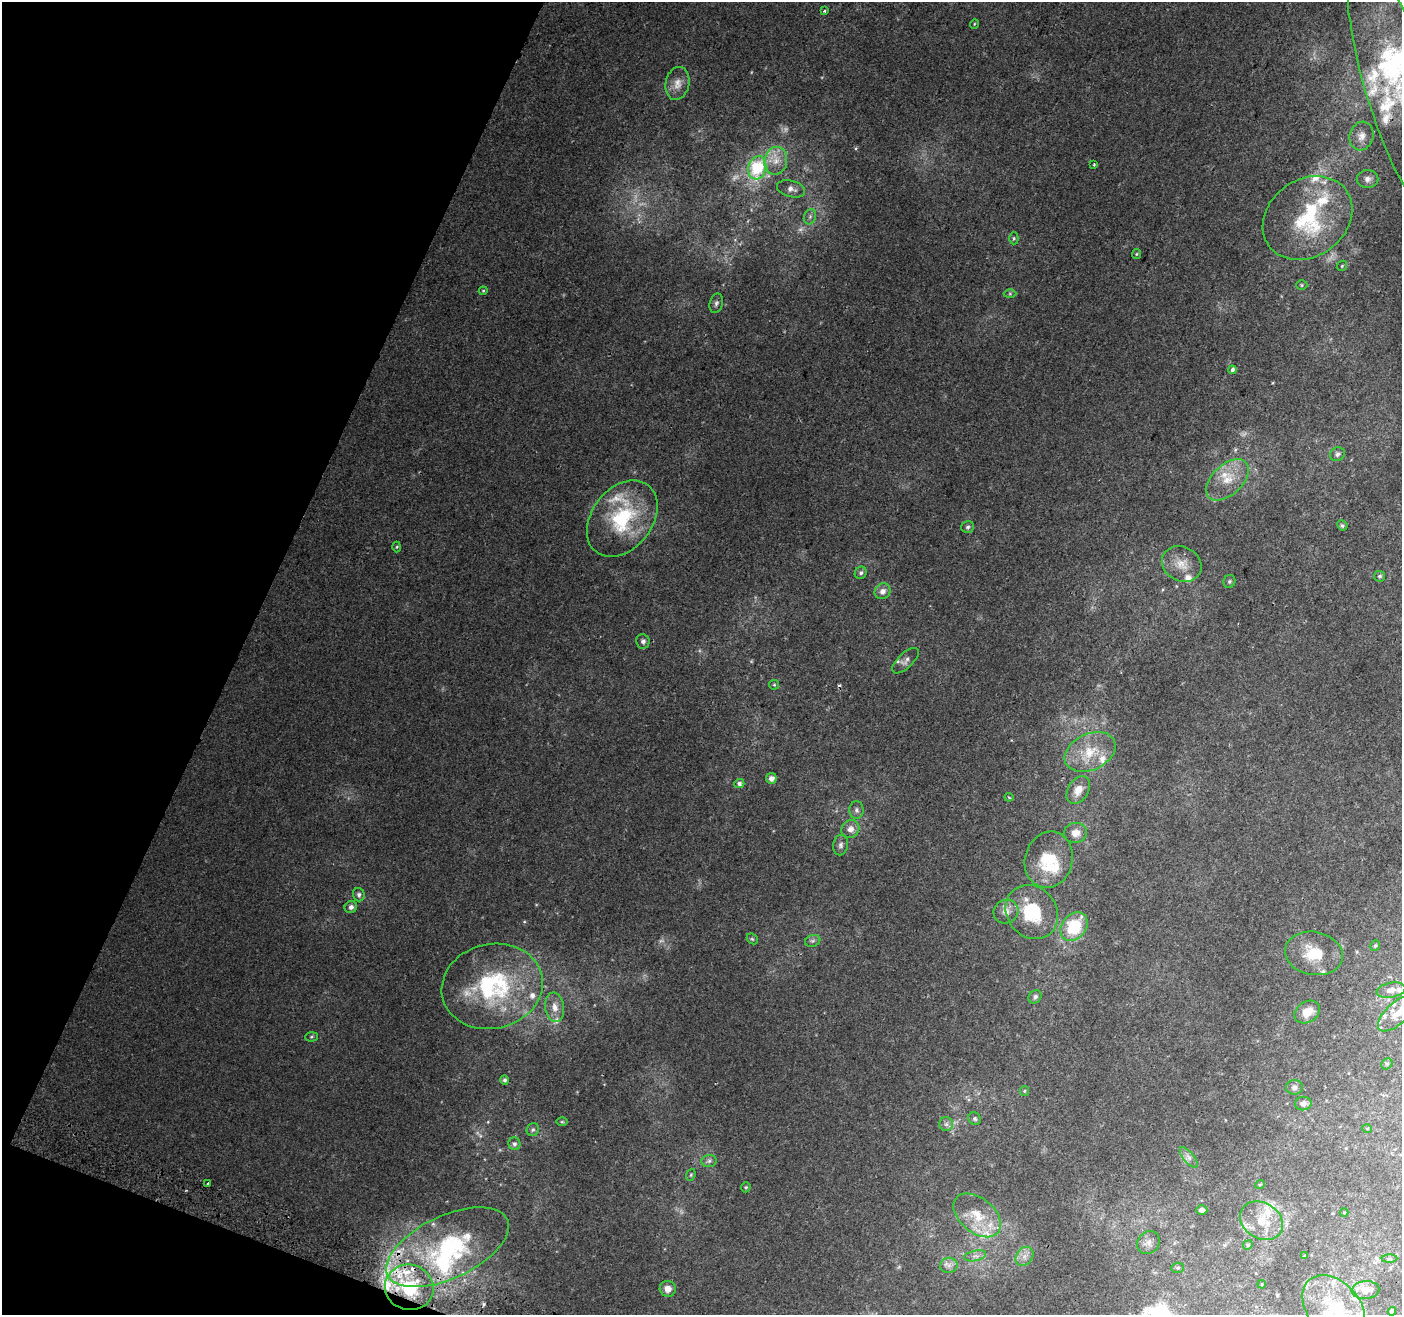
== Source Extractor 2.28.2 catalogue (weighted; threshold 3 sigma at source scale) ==
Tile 9 of 4 x 4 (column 1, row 3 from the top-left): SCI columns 26-1425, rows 1626-2938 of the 5644 x 5810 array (HDU 1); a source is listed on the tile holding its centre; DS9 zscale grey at full resolution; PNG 1404 x 1317 px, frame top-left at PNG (2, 2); each listed source drawn as its Kron ellipse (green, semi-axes under 4 px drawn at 4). Shown black and unused: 19% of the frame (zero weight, under 2 of 3 exposures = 2% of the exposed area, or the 3 px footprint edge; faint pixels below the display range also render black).
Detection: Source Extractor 2.28.2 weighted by HDU 2 'WHT'; one run over the whole footprint, this tile lists its part. Background 0.0104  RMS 0.004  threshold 0.0181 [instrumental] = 3 sigma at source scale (4.5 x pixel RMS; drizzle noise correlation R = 1.50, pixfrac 1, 0.0396/0.0396 arcsec/px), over >= 5 px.
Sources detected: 148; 10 too faint to see at this stretch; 1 inside a brighter object's white glare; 2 cosmic-ray / hot-pixel residue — neither listed nor drawn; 39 inside a brighter listed object's ellipse — not listed separately; the other 96 listed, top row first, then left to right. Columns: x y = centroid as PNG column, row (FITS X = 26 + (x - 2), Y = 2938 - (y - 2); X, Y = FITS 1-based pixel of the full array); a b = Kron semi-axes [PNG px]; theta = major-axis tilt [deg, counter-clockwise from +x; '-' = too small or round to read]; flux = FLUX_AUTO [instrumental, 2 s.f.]
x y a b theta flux
824 11 3 3 - 0.55
974 24 5 3 - 0.34
677 83 17 11 79 4.3
1401 93 141 34 -72 60
1362 136 14 12 73 3.6
776 161 14 11 79 5.2
1094 164 2 2 - 0.41
757 168 12 9 75 26
1368 179 11 9 2 2.1
791 189 14 8 -15 2.8
810 217 8 6 69 1.2
1308 218 47 38 36 37
1014 238 6 4 90 0.62
1136 254 5 4 - 0.49
1342 266 6 4 46 0.55
1302 285 6 5 - 0.6
483 291 4 4 - 0.41
1010 294 6 4 0 0.59
716 303 10 6 75 1.3
1232 370 4 4 - 1.9
1337 454 8 6 27 1.3
1227 480 25 15 43 9.6
622 519 42 30 52 33
1342 525 5 5 - 0.71
968 527 6 5 - 0.87
397 547 5 3 - 0.48
1182 564 20 17 -27 6.6
861 573 6 5 - 0.98
1379 576 5 5 - 0.77
1229 581 6 6 - 0.76
883 591 8 7 - 2.5
643 641 7 6 - 1.5
905 661 17 7 43 2
774 685 5 4 - 0.47
1090 752 27 18 25 12
771 778 5 5 - 2.2
739 784 5 4 - 1.1
1078 790 15 10 59 4
1009 797 4 3 - 0.48
856 810 8 7 - 1.4
850 829 9 8 - 2.9
1075 833 12 10 12 3.1
841 845 10 7 80 1.5
1049 860 28 24 74 17
359 895 7 6 - 1.1
351 907 6 6 - 1.5
1006 912 12 11 - 3.2
1032 912 28 24 -51 22
1074 927 16 12 51 21
752 939 6 5 - 0.61
813 941 8 5 20 0.98
1375 946 5 4 - 0.62
1314 953 29 21 -11 15
492 986 51 42 13 55
1391 990 14 7 10 3.3
1035 997 7 6 - 1.2
555 1007 15 9 -82 4.1
1307 1012 13 10 32 5.5
1397 1014 24 10 42 6.4
311 1037 6 4 2 0.59
1387 1064 6 5 - 0.68
505 1080 4 4 - 0.85
1294 1087 8 7 - 1.5
1024 1091 5 4 - 0.46
1303 1104 8 6 6 1.8
975 1119 6 6 - 0.83
562 1122 6 4 0 0.48
946 1124 7 7 - 1.2
1367 1128 5 3 - 0.38
533 1130 7 6 - 0.9
514 1144 6 6 - 1
1189 1157 12 5 -50 1.6
709 1161 7 6 - 1.1
691 1175 6 4 69 0.56
208 1184 4 3 - 4.6
1260 1184 5 3 - 0.35
746 1187 5 4 - 0.55
1202 1210 6 5 - 1.3
1344 1213 4 3 - 0.32
977 1215 27 17 -39 12
1261 1221 23 18 -32 9.3
1148 1243 12 10 49 2.5
1248 1245 5 4 - 0.51
447 1247 66 31 25 62
975 1256 11 5 11 1.6
1024 1256 10 8 54 2.6
1305 1256 3 3 - 0.54
1390 1259 8 4 0 0.59
949 1265 9 7 8 1.8
1178 1268 6 5 - 0.72
1262 1284 4 3 - 0.33
409 1287 24 22 -16 30
668 1289 8 8 - 2.9
1365 1290 14 9 5 5.1
1334 1307 37 26 -48 24
1392 1311 4 4 - 1.4
Overlapping masked pixels (flux is a lower limit): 1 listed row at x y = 409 1287
Isophote crosses this tile's border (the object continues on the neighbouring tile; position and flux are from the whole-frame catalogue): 3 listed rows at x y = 1401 93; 1397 1014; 1334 1307